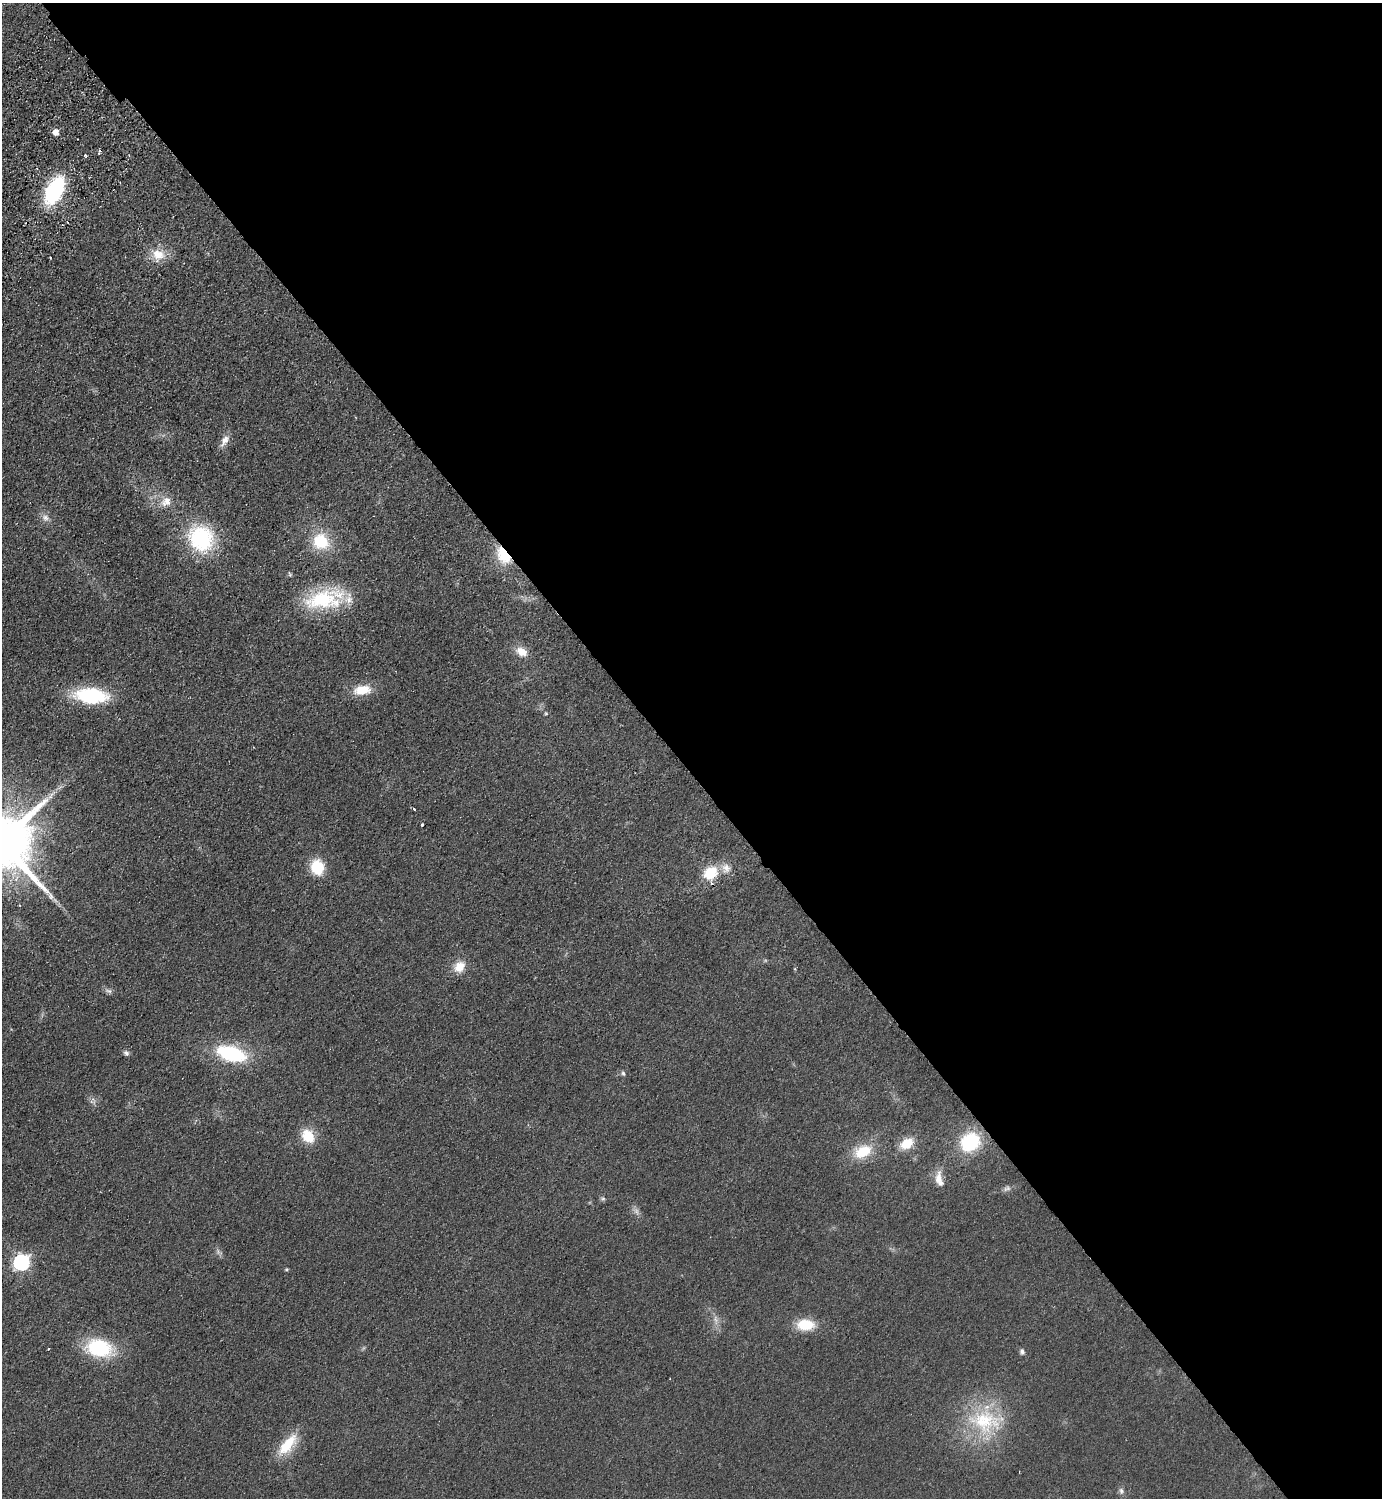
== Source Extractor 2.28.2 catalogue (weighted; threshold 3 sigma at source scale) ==
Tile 8 of 4 x 4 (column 4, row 2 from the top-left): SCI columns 4344-5723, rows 3036-4531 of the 6066 x 6072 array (HDU 1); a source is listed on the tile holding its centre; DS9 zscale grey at full resolution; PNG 1384 x 1500 px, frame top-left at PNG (2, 3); no overlay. Shown black and unused: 52% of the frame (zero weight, under 2 of 3 exposures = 3% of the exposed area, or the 3 px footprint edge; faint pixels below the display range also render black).
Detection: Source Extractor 2.28.2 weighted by HDU 2 'WHT'; one run over the whole footprint, this tile lists its part. Background 0.0559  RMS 0.0097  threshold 0.0436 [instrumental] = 3 sigma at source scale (4.5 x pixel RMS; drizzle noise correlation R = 1.50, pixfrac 1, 0.05/0.05 arcsec/px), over >= 5 px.
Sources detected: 53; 3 too faint to see at this stretch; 3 cosmic-ray / hot-pixel residue — not listed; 2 inside a brighter listed object's ellipse — not listed separately; the other 45 listed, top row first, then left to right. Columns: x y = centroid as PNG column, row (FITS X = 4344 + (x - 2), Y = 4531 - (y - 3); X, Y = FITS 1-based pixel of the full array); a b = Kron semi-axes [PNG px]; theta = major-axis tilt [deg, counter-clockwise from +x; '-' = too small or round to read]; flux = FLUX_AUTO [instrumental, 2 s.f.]
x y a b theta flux
56 132 5 5 - 12
100 151 4 3 - 3.7
85 155 4 4 - 1.6
54 191 23 13 65 110
158 255 20 17 -23 17
225 441 17 8 60 7.5
166 502 17 12 42 12
45 518 11 8 -40 5.3
201 538 30 26 -52 85
321 541 21 19 -34 36
504 555 19 12 -55 34
290 574 7 4 -69 1.3
323 600 50 24 4 70
522 652 15 10 -27 12
362 690 21 12 8 20
91 696 27 12 -4 91
546 713 5 4 - 1
414 809 3 2 - 1.7
422 824 3 3 - 3.2
317 867 13 11 -75 35
726 868 15 13 -48 9.5
710 873 15 12 41 29
459 967 16 12 47 14
108 991 11 5 -18 3
126 1053 8 6 -39 2.5
231 1054 26 14 -15 82
623 1073 6 4 -74 1.9
93 1100 13 4 -71 3
308 1136 14 11 -57 26
970 1142 19 16 37 62
907 1144 15 10 34 20
863 1151 24 15 25 28
939 1178 20 9 85 9.4
603 1199 7 5 68 1.8
218 1252 8 5 -79 2.6
21 1262 7 7 - 260
287 1269 4 4 - 1.3
716 1320 14 6 -77 5.6
805 1325 19 12 -1 27
99 1348 26 17 -14 71
48 1349 3 2 - 2.1
1022 1352 7 6 - 2.7
985 1421 52 34 -5 79
287 1445 33 13 49 28
1121 1491 10 7 -72 3
Overlapping masked pixels (flux is a lower limit): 1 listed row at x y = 504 555